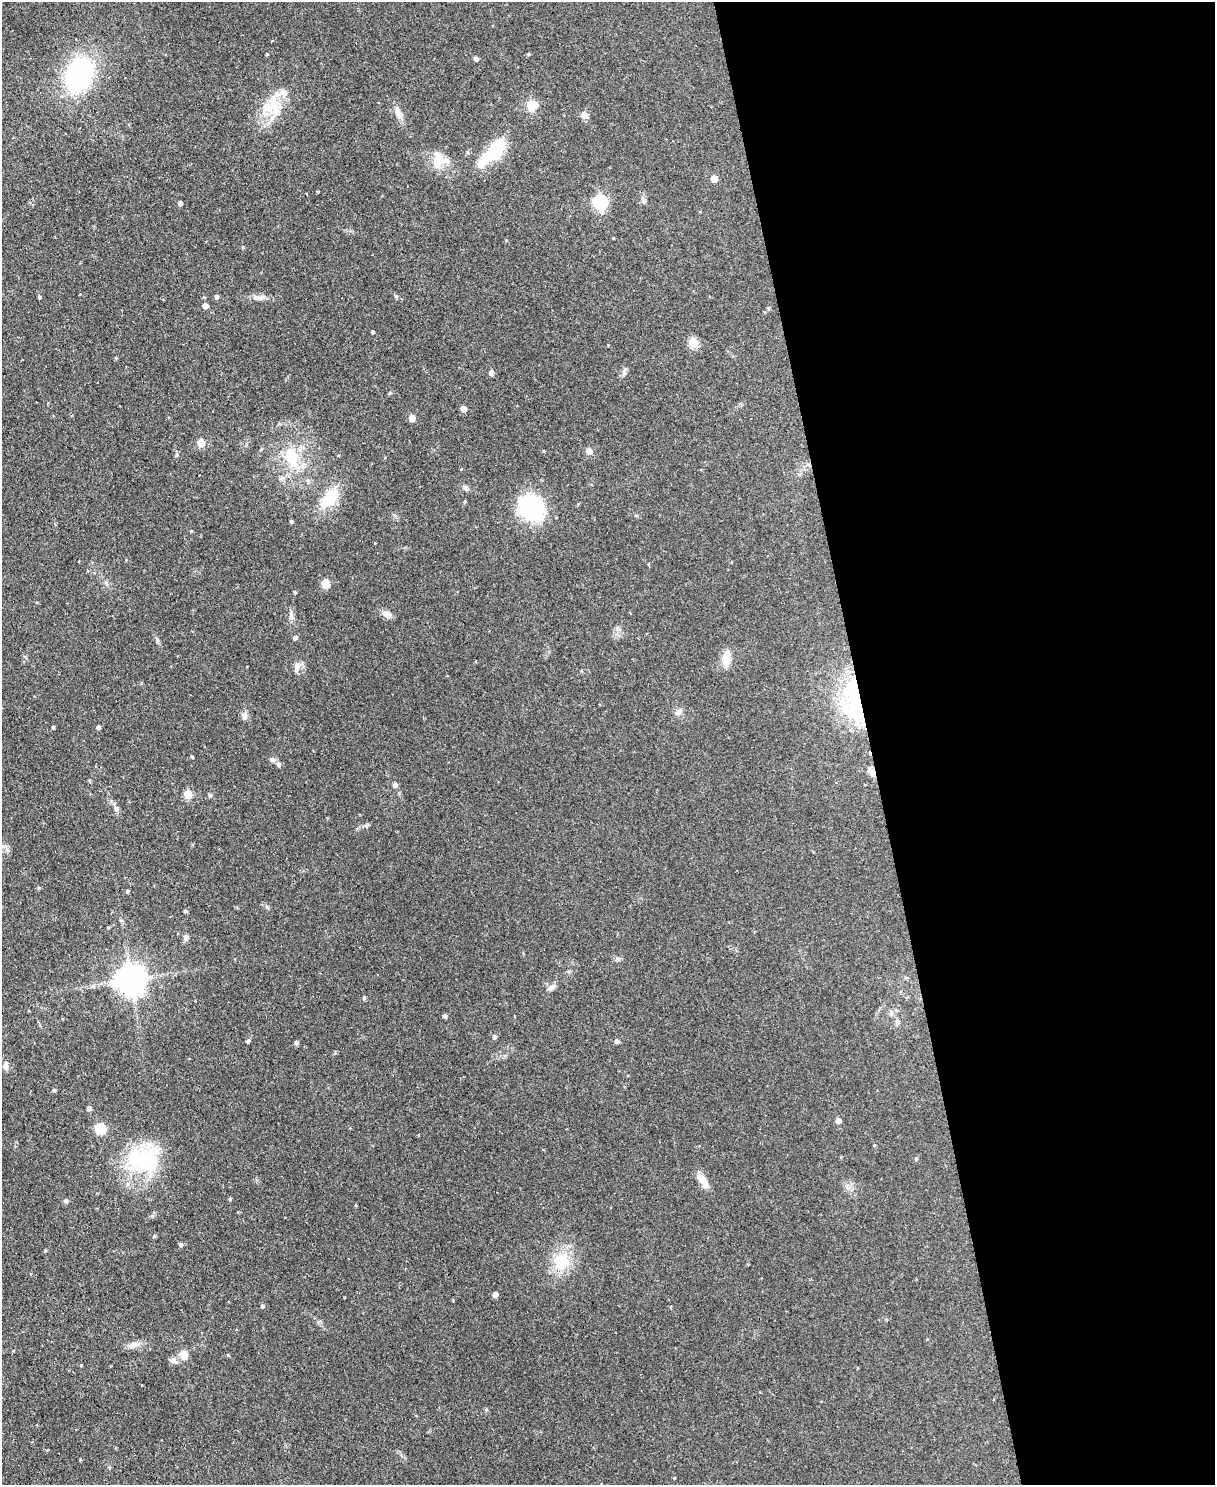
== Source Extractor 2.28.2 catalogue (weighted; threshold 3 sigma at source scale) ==
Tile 8 of 4 x 3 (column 4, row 2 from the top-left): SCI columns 3642-4854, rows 1621-3103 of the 4854 x 4838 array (HDU 1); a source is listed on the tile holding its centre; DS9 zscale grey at full resolution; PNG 1217 x 1487 px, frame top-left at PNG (2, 2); no overlay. Shown black and unused: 29% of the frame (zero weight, under 2 of 3 exposures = <1% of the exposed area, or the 3 px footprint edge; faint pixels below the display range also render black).
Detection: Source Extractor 2.28.2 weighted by HDU 2 'WHT'; one run over the whole footprint, this tile lists its part. Background 0.123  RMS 0.0083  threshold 0.0374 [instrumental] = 3 sigma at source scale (4.5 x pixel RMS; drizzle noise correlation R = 1.50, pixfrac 1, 0.05/0.05 arcsec/px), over >= 5 px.
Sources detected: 108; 1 inside a brighter object's white glare — not listed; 4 inside a brighter listed object's ellipse — not listed separately; the other 103 listed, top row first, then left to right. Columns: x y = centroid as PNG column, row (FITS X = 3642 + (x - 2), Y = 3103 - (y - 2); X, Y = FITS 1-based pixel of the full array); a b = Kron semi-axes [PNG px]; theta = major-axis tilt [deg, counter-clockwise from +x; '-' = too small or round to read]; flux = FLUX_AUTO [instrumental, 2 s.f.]
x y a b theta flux
267 54 3 3 - 0.73
528 54 4 3 - 1.1
476 59 5 4 - 2.8
79 74 25 18 63 150
284 92 11 8 -13 4.7
532 106 11 10 - 14
267 108 22 16 -43 18
399 113 18 8 -69 6.3
584 115 7 7 - 5.3
496 149 19 9 52 66
438 160 24 13 64 12
714 179 5 5 - 12
318 192 3 3 - 0.64
643 200 9 6 -71 2.8
600 202 7 6 - 130
180 203 4 4 - 2.9
39 297 5 4 - 1.1
204 297 4 4 - 0.8
217 297 5 5 - 2.1
258 297 16 6 -3 4.4
205 306 5 4 - 5.5
768 308 4 4 - 1.1
373 332 3 3 - 1.1
693 342 5 5 - 37
116 358 5 3 - 0.68
624 372 12 5 69 2.5
491 373 5 4 - 4.8
463 409 5 5 - 6.9
412 418 5 5 - 11
201 443 5 5 - 19
544 451 4 3 - 0.67
589 451 5 5 - 8.9
338 455 4 3 - 0.63
291 458 32 16 -64 30
461 469 4 4 - 0.6
282 478 7 6 - 2.1
465 488 9 6 -40 2.4
329 499 28 13 52 26
464 502 4 4 - 1
530 507 27 21 -51 78
291 521 5 4 - 0.91
648 564 4 3 - 0.56
326 584 9 8 - 7.1
295 592 4 3 - 1
387 614 11 7 -27 5.7
291 615 15 4 -76 2.9
295 637 5 4 - 2.9
726 658 18 9 83 11
297 669 12 6 67 3.7
141 683 5 4 - 0.8
856 700 72 23 -78 90
678 712 12 6 32 3.3
245 715 11 7 80 3.2
53 727 4 3 - 1.1
98 727 4 4 - 2.3
192 757 4 3 - 0.71
272 760 8 6 -39 2.2
278 764 6 5 - 2.5
872 772 13 7 -35 4.5
395 785 7 6 - 2
188 794 5 5 - 28
210 795 5 4 - 1.6
116 809 8 7 - 2.6
7 850 8 6 -56 2.5
127 891 4 4 - 1.3
185 911 4 3 - 1.4
108 927 4 3 - 0.71
186 937 9 7 67 2.7
617 959 6 5 - 1.6
130 979 9 9 - 1300
93 986 6 5 - 1.5
551 987 11 6 24 2.9
364 998 6 4 50 1
445 1016 4 4 - 2.1
897 1022 8 5 89 2.2
494 1036 5 4 - 2.2
248 1041 5 4 - 1.4
617 1041 5 5 - 2.4
296 1042 4 4 - 2
5 1066 11 7 86 3.2
54 1090 4 4 - 1.3
89 1109 7 5 74 1.6
838 1121 4 4 - 5.4
101 1129 13 12 - 13
874 1145 5 3 - 0.82
916 1158 5 4 - 1.1
143 1159 44 30 -5 70
703 1180 19 8 -56 9.6
230 1199 4 4 - 0.98
66 1201 7 5 0 1.4
355 1205 4 3 - 0.69
154 1236 4 4 - 1.1
180 1244 5 5 - 1.9
45 1250 5 3 - 0.7
562 1262 24 21 71 29
495 1294 5 4 - 3.8
262 1306 4 4 - 1.9
133 1345 15 8 18 5.4
184 1355 11 8 -72 7.5
228 1355 4 4 - 0.67
173 1361 12 7 -16 3.4
81 1365 4 3 - 0.71
80 1459 4 3 - 0.74
Overlapping masked pixels (flux is a lower limit): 2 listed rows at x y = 856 700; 872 772
Unlisted compact peaks at least as high as the median listed source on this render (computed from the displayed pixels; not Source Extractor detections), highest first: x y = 396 296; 157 639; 390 393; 177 454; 267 907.